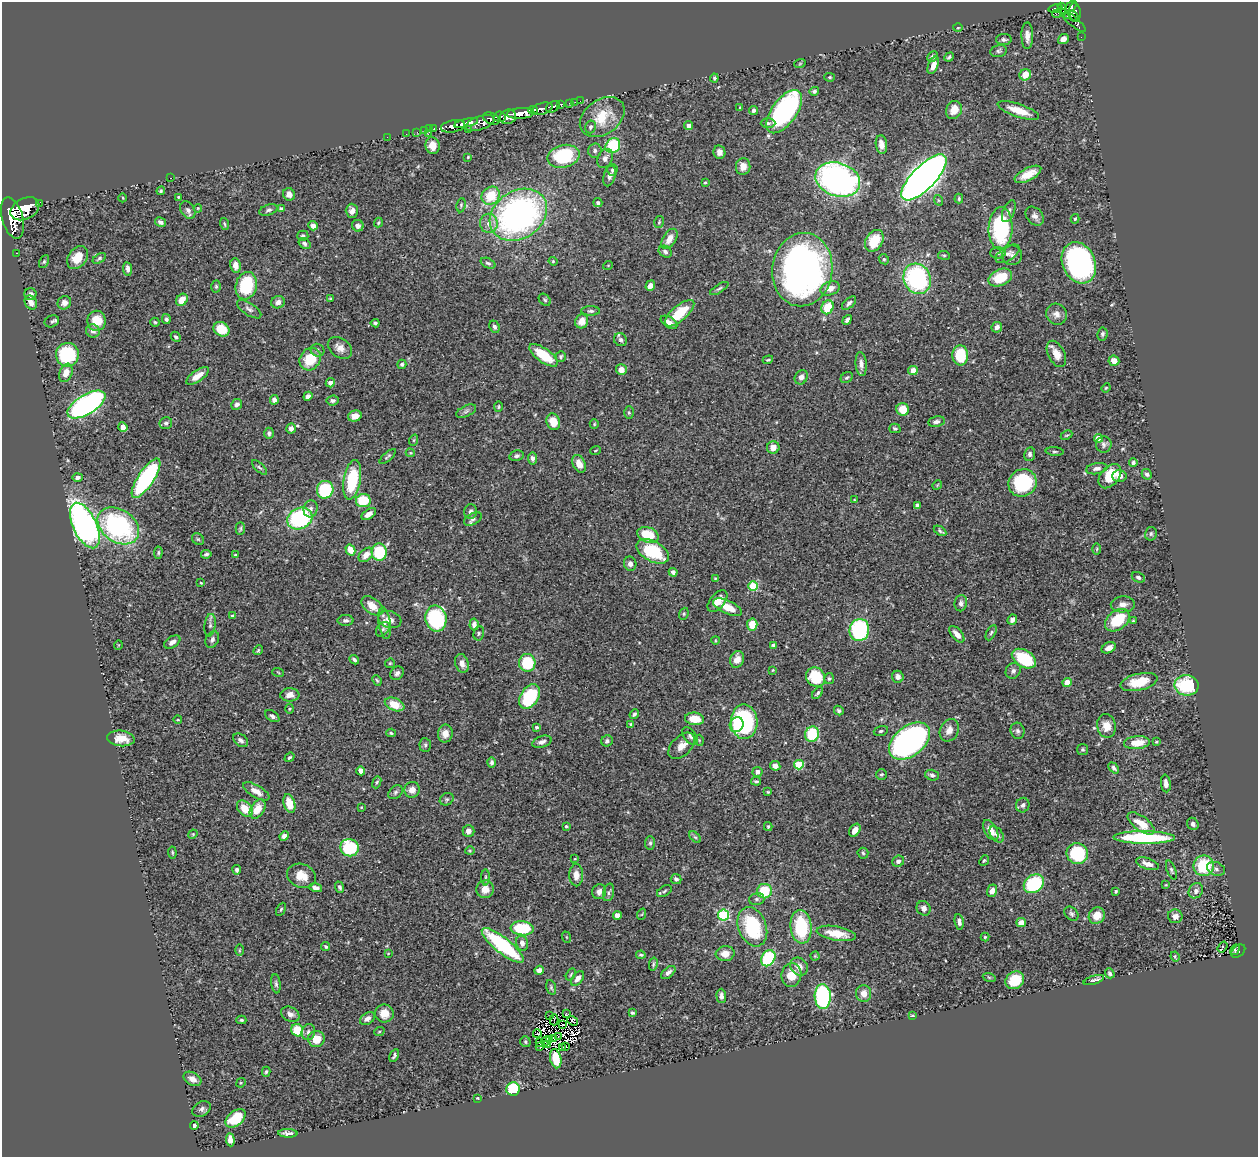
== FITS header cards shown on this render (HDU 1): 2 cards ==
NAXIS1  =                 1256
NAXIS2  =                 1155

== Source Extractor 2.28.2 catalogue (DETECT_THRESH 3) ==
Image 1256 x 1155 px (HDU 1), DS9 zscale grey, 1 PNG px = 1 image px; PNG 1260 x 1159 px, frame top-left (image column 1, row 1155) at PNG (2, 2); each listed source drawn as its Kron ellipse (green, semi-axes under 4 px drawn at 4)
Background 0.53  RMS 0.019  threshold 0.0566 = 3 sigma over >= 5 px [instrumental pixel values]
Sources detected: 480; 7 with non-positive FLUX_AUTO (blend fragments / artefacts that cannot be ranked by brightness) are neither listed nor drawn; the other 473 listed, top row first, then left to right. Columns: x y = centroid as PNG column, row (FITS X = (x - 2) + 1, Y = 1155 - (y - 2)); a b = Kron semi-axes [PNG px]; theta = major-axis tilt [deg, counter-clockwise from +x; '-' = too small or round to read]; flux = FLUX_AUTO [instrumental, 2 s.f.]
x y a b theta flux
1071 7 7 4 49 220
1062 8 6 3 -61 100
1056 9 7 3 10 91
1075 12 9 6 -83 220
1057 14 5 2 - 7.5
1068 16 4 3 - 22
1074 16 6 2 -47 100
1072 20 18 5 -41 100
958 28 5 3 - 1.2
1027 36 13 6 -90 7.9
1081 37 2 2 - 2.4
1063 39 6 5 - 7.5
1004 40 8 5 -2 3
998 51 8 6 13 3
933 56 6 5 - 3.2
949 57 5 3 - 2.4
800 63 6 3 20 1.3
933 65 9 5 69 9.9
1025 75 6 5 - 15
830 77 5 4 - 1.6
714 78 4 3 - 2
814 91 5 4 - 2.7
580 101 2 2 - 5.5
575 102 2 2 - 3.3
570 103 4 2 - 21
561 104 3 3 - 50
553 107 7 5 33 150
740 108 4 3 - 1.6
542 109 11 6 16 490
533 110 5 3 - 180
754 110 4 4 - 3.1
954 110 9 7 64 15
1018 110 22 6 -19 24
784 112 25 12 54 250
521 113 14 5 3 990
499 117 6 5 - 200
508 117 8 7 - 510
602 117 24 17 36 40
491 118 9 5 -25 270
466 123 12 4 13 650
480 123 15 6 19 490
768 123 7 4 0 2.7
453 126 12 6 12 640
689 126 4 4 - 5.8
590 127 6 5 - 2.7
434 128 3 2 - 4.8
429 129 3 3 - 13
468 129 2 2 - 48
424 131 3 3 - 12
417 132 3 2 - 1.8
406 134 2 2 - 3.9
428 134 3 3 - 28
387 137 2 2 - 4.9
881 144 9 5 -83 8.2
432 146 8 7 - 13
613 146 8 7 - 70
595 150 7 6 - 3.4
719 152 7 6 - 6.3
564 156 16 11 13 91
468 157 3 3 - 1.2
605 158 10 7 63 6.1
743 167 8 7 - 11
612 170 6 5 - 2.5
1028 174 14 6 27 18
610 176 10 6 76 5.6
924 177 30 11 46 1400
170 178 2 2 - 2.3
838 180 23 16 -18 400
705 182 3 3 - 1.3
161 191 4 3 - 1.6
289 194 6 6 - 6.9
491 196 10 8 47 37
178 197 3 2 - 1.1
123 198 4 3 - 0.98
959 199 5 3 - 1.9
938 200 5 3 - 1.3
39 203 3 3 - 50
598 203 4 4 - 2.7
461 205 7 4 81 2.2
198 208 4 3 - 1.1
25 209 15 10 27 2100
281 209 4 4 - 2.5
188 210 9 6 -58 4.3
268 210 9 5 18 3.3
352 211 7 6 - 7
1009 211 12 6 68 4.6
518 215 31 23 33 430
1035 216 11 8 -47 6.3
12 218 21 10 -74 2700
1075 219 5 4 - 1.7
160 222 6 4 -29 4.2
659 222 6 4 76 1.7
378 223 5 4 - 1.6
489 223 9 9 - 9.7
224 224 6 3 -71 1.6
313 226 5 4 - 6
358 226 6 5 - 5.7
1001 228 21 12 88 130
303 236 5 5 - 2.8
669 239 11 6 58 12
874 241 12 8 58 33
304 243 6 5 - 3
665 252 7 5 -34 4.1
16 253 3 2 - 7.1
998 253 7 5 1 4.2
1007 254 13 7 32 6.5
944 255 6 3 -8 1.3
1012 255 10 9 - 5.6
77 258 12 9 53 20
99 258 7 4 33 2.3
884 259 5 4 - 1.9
553 261 4 4 - 1.4
44 262 7 4 63 2.1
488 263 8 5 -23 2.8
1079 263 21 16 -66 310
236 265 7 5 -81 8.8
608 265 5 3 - 0.99
127 269 7 4 -83 4.7
802 270 37 30 82 570
1000 278 12 8 25 36
917 279 15 13 -63 170
246 286 14 10 75 62
650 286 5 4 - 8.7
216 287 6 4 -88 2.2
830 288 10 7 20 11
719 289 10 4 32 2.8
30 294 6 6 - 4.1
331 299 4 3 - 1.7
182 300 6 5 - 16
545 300 7 5 -45 2.2
31 302 7 6 - 6.4
278 302 7 6 - 6.1
64 303 7 6 - 5.9
849 303 9 4 43 3.5
828 307 7 6 - 39
249 309 14 6 -33 4.6
591 311 9 5 0 3
679 313 18 7 40 41
1056 314 11 10 - 8.1
166 319 5 4 - 3.2
847 320 5 3 - 3.8
52 321 7 5 23 2.9
97 321 10 9 - 24
582 321 7 6 - 13
155 322 4 4 - 1.6
669 322 9 5 -31 6.9
375 323 4 3 - 1.9
494 327 6 5 - 3.3
997 327 5 5 - 4.7
222 329 8 7 - 28
93 331 7 6 - 5.2
1102 334 6 5 - 2.6
176 337 6 4 -44 3
620 340 7 6 - 3.2
340 348 13 9 -37 9.8
318 350 7 6 - 3.2
1056 354 14 8 -63 14
67 355 12 11 - 91
543 355 17 7 -36 37
960 355 10 8 -85 50
561 356 5 4 - 2.3
310 359 12 10 57 35
768 360 5 3 - 1.5
1114 361 5 5 - 8.4
402 364 4 4 - 2.6
861 364 12 5 -85 6.4
621 370 5 5 - 8.4
913 370 5 4 - 13
66 373 9 6 70 14
197 376 13 5 35 13
801 377 7 6 - 5.8
847 378 6 5 - 2.3
330 383 4 4 - 6
1106 388 4 4 - 1.3
308 396 5 4 - 4.5
274 400 5 4 - 4.4
333 401 6 5 - 3.2
86 404 21 10 31 360
237 404 6 5 - 3.4
498 407 5 4 - 1.6
903 409 6 6 - 21
466 411 10 5 25 3.7
629 413 6 4 -89 1.7
355 416 7 5 17 7.5
553 422 8 6 -72 20
936 422 8 5 11 4.6
166 423 6 6 - 3.3
594 424 5 4 - 1.4
123 427 5 4 - 8.9
291 428 5 5 - 5.8
895 428 6 4 -15 2.8
269 433 5 5 - 2.7
1067 435 6 3 25 1.4
1098 438 4 4 - 15
414 440 6 3 71 1.3
1104 444 8 7 - 4.1
773 448 6 6 - 11
595 451 5 2 - 0.97
1055 452 9 3 -4 2.4
410 453 4 3 - 1.3
1030 454 7 5 81 4.2
388 456 10 3 42 2.1
517 456 7 5 13 3.1
532 458 6 4 -82 4.3
1133 462 4 4 - 2.2
579 464 9 6 -66 12
259 467 9 4 -44 2.7
1097 469 10 5 10 4.8
1147 474 5 5 - 3.6
1110 476 14 9 49 33
1119 476 7 5 2 8
77 477 5 4 - 3.7
146 478 23 8 57 200
352 480 20 8 80 66
1022 483 14 13 - 100
937 485 5 4 - 1.2
325 490 9 8 - 81
854 500 4 3 - 0.98
363 501 7 6 - 46
918 505 4 4 - 4.4
311 509 8 7 - 4.8
471 511 7 6 - 5
369 514 8 4 35 7.4
300 518 13 10 26 130
473 519 9 5 28 3.9
85 526 24 11 -65 470
118 526 22 16 -35 200
240 528 6 4 88 2
940 531 7 4 -33 2.7
1151 534 7 6 - 2.6
648 535 11 7 -21 41
198 539 6 5 - 1.9
1097 549 6 3 89 1.4
350 550 5 4 - 16
653 551 17 10 -28 67
379 552 8 7 - 66
158 553 6 4 84 1.8
206 554 5 4 - 2.7
235 555 4 3 - 1.1
366 555 8 5 44 9
630 564 7 6 - 5.6
673 572 4 4 - 4
1138 577 7 5 -27 3.6
715 579 4 3 - 1.4
201 583 3 3 - 1.1
753 586 5 4 - 56
717 601 13 7 50 11
961 603 8 6 79 4.3
1123 604 12 8 2 8.9
372 606 12 7 -38 17
727 607 15 6 -25 21
684 614 6 4 70 1.9
232 616 3 3 - 2
390 619 12 8 -17 8.5
436 619 13 10 -80 140
346 620 8 5 1 3.4
1012 620 5 4 - 6.4
1117 620 14 9 38 49
1133 621 3 3 - 1.7
384 623 16 6 -81 7.3
474 624 6 4 86 5.7
210 625 11 5 82 4
752 625 6 5 - 26
383 629 8 5 48 3.2
859 630 11 10 - 160
479 633 7 5 76 2.1
991 633 8 4 62 2.2
957 634 10 5 -49 10
212 639 9 6 63 4.6
715 640 4 3 - 0.93
172 642 9 5 33 6
118 645 5 3 - 0.92
774 645 4 3 - 5.8
1109 648 7 5 24 8
258 650 5 4 - 1.7
737 659 8 7 - 10
1024 659 13 8 -30 64
354 660 5 3 - 2.8
390 663 5 4 - 1.5
462 663 10 6 -72 7.3
527 663 9 8 - 55
773 670 3 3 - 1.1
1013 671 8 7 - 4.3
278 672 6 3 -20 1.3
397 673 7 6 - 4.2
815 677 10 9 - 41
898 677 6 6 - 5.3
829 678 5 5 - 1.9
377 680 5 4 - 1.7
1067 682 5 4 - 20
1139 682 19 8 13 34
1187 685 12 10 -8 78
817 693 7 3 49 2.2
290 695 9 6 2 8.8
529 697 13 9 58 84
395 704 10 6 -21 24
289 709 5 3 - 1.5
839 710 5 4 - 2.5
634 714 5 3 - 2.9
272 716 8 5 -34 3.5
694 719 9 6 -7 23
178 720 4 3 - 0.99
744 722 17 13 -88 160
631 724 4 4 - 2.2
737 725 7 6 - 17
1106 726 12 9 -79 16
537 727 4 4 - 2.6
949 730 12 9 66 10
881 731 7 4 16 3
1017 731 8 7 - 3.9
391 733 5 4 - 1.7
445 733 9 7 80 9.5
812 734 8 6 70 47
690 736 10 6 -53 4.1
121 738 13 8 -6 18
241 740 8 6 -38 4.3
699 740 5 3 - 1.3
607 741 6 5 - 3.4
910 741 23 14 39 430
542 742 10 5 17 5.6
1156 742 4 3 - 1.3
1137 743 13 6 5 22
425 745 7 6 - 2.5
682 746 16 9 44 12
1083 750 5 5 - 2.1
289 757 5 3 - 2.1
492 762 5 4 - 3.2
799 765 5 4 - 59
775 766 5 4 - 7.2
1114 768 6 4 -48 3
361 771 4 4 - 6.3
758 772 5 5 - 5
881 774 5 5 - 2.2
932 775 7 5 -15 3.8
756 781 5 4 - 2.1
377 782 6 4 69 2
1166 784 9 5 -83 6.5
412 790 8 7 - 8.8
256 791 15 6 -30 10
395 792 8 6 43 3.1
768 792 3 3 - 1.2
447 799 7 6 - 2.4
289 803 9 5 -74 22
1023 805 7 6 - 3.9
361 807 3 2 - 0.9
245 809 9 6 -46 20
258 809 10 6 57 19
1141 823 16 7 -37 22
1193 824 6 5 - 3.6
566 826 3 3 - 1.7
768 827 4 3 - 1.7
855 830 7 5 54 7.7
991 830 11 6 -59 14
468 831 6 6 - 6.1
193 834 5 4 - 1.2
997 834 9 6 -52 5.9
284 836 5 4 - 4.8
695 837 7 4 -44 2
1144 838 31 6 -1 130
650 843 7 5 89 2.6
349 848 9 8 - 79
470 851 5 3 - 1.2
172 852 6 4 -83 1.6
863 853 5 5 - 2.2
1077 853 11 10 - 72
575 859 3 2 - 0.76
984 860 6 4 47 1.9
898 861 6 5 - 4.1
1147 864 12 5 -19 9.1
1204 866 10 10 - 60
1216 869 9 6 -20 4.3
237 870 4 3 - 3
1171 870 10 4 -69 2.7
576 875 11 7 -90 10
301 876 15 11 -20 17
486 877 8 4 -90 2.2
676 879 5 5 - 3.6
1034 884 11 8 33 89
1166 885 3 2 - 0.89
340 887 6 4 -69 2.7
316 888 6 4 -16 5.4
485 889 9 8 - 13
664 891 8 5 29 2.5
764 891 7 7 - 45
992 891 6 5 - 6.7
1116 891 3 3 - 1.8
1196 891 8 6 51 5
599 892 7 7 - 6.1
608 892 9 5 75 2.8
757 899 8 6 15 3.2
924 908 7 6 - 6.7
281 909 7 4 62 1.7
642 914 6 3 70 1.2
1071 914 8 6 -45 3.1
617 915 4 4 - 12
723 915 5 5 - 120
1097 916 9 7 47 16
1175 916 7 7 - 7.4
959 922 8 4 -82 4.2
1021 923 5 4 - 9.2
752 927 20 14 -70 90
801 927 17 10 -85 74
522 928 11 7 -6 61
836 933 20 7 -10 25
566 937 6 3 -70 1.2
985 937 4 4 - 1.5
522 943 8 6 -75 6.6
503 945 26 8 -39 130
326 947 5 4 - 2.3
1222 947 6 3 54 3.3
239 950 6 4 89 1.5
1235 950 5 3 - 16
1238 951 8 5 41 67
388 953 4 3 - 1.1
725 954 9 7 6 11
641 955 5 3 - 1.8
815 956 4 4 - 1.4
1175 956 5 3 - 1.5
768 958 8 6 55 93
653 964 7 3 79 1.9
799 966 9 8 - 9.4
539 970 5 4 - 7.3
668 972 8 5 41 4.4
1110 973 5 4 - 2.7
571 974 6 3 61 1.3
791 975 12 10 80 19
989 977 6 4 -19 1.7
577 978 8 5 50 7
1015 980 10 8 36 33
1094 980 10 3 18 3.1
276 984 9 4 -82 2.8
551 987 7 4 -75 2.2
864 993 8 7 - 10
721 996 7 5 -88 4.9
823 997 12 8 -87 160
384 1013 9 9 - 17
566 1013 3 3 - 2.3
632 1013 4 3 - 2
290 1014 9 7 -27 6.3
550 1015 2 2 - 1.3
912 1016 4 3 - 1.2
367 1019 8 5 36 5.6
241 1020 5 4 - 1.8
554 1020 5 2 - 0.055
572 1021 6 2 -40 1
563 1024 3 2 - 0.38
297 1030 6 6 - 55
308 1032 8 6 77 4.3
379 1032 5 3 - 1.2
537 1034 4 2 - 1.4
558 1036 4 2 - 0.58
316 1039 8 8 - 20
554 1039 2 2 - 1.1
549 1040 3 2 - 0.9
546 1041 5 2 - 0.61
525 1042 5 5 - 2.1
540 1042 3 2 - 0.067
548 1045 4 2 - 1.2
539 1046 3 2 - 2.5
562 1047 2 2 - 0.91
566 1047 2 2 - 0.62
394 1056 7 3 62 2.4
556 1059 10 5 -78 36
266 1072 5 4 - 1.9
192 1079 9 6 -29 7.3
241 1083 5 4 - 1.4
513 1089 7 6 - 80
478 1098 4 3 - 1.1
202 1109 10 7 33 4.3
236 1118 11 7 40 42
194 1126 4 3 - 6.8
288 1133 10 3 -2 5.1
230 1140 6 4 -83 9.3
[7 non-positive-flux detections neither listed nor drawn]